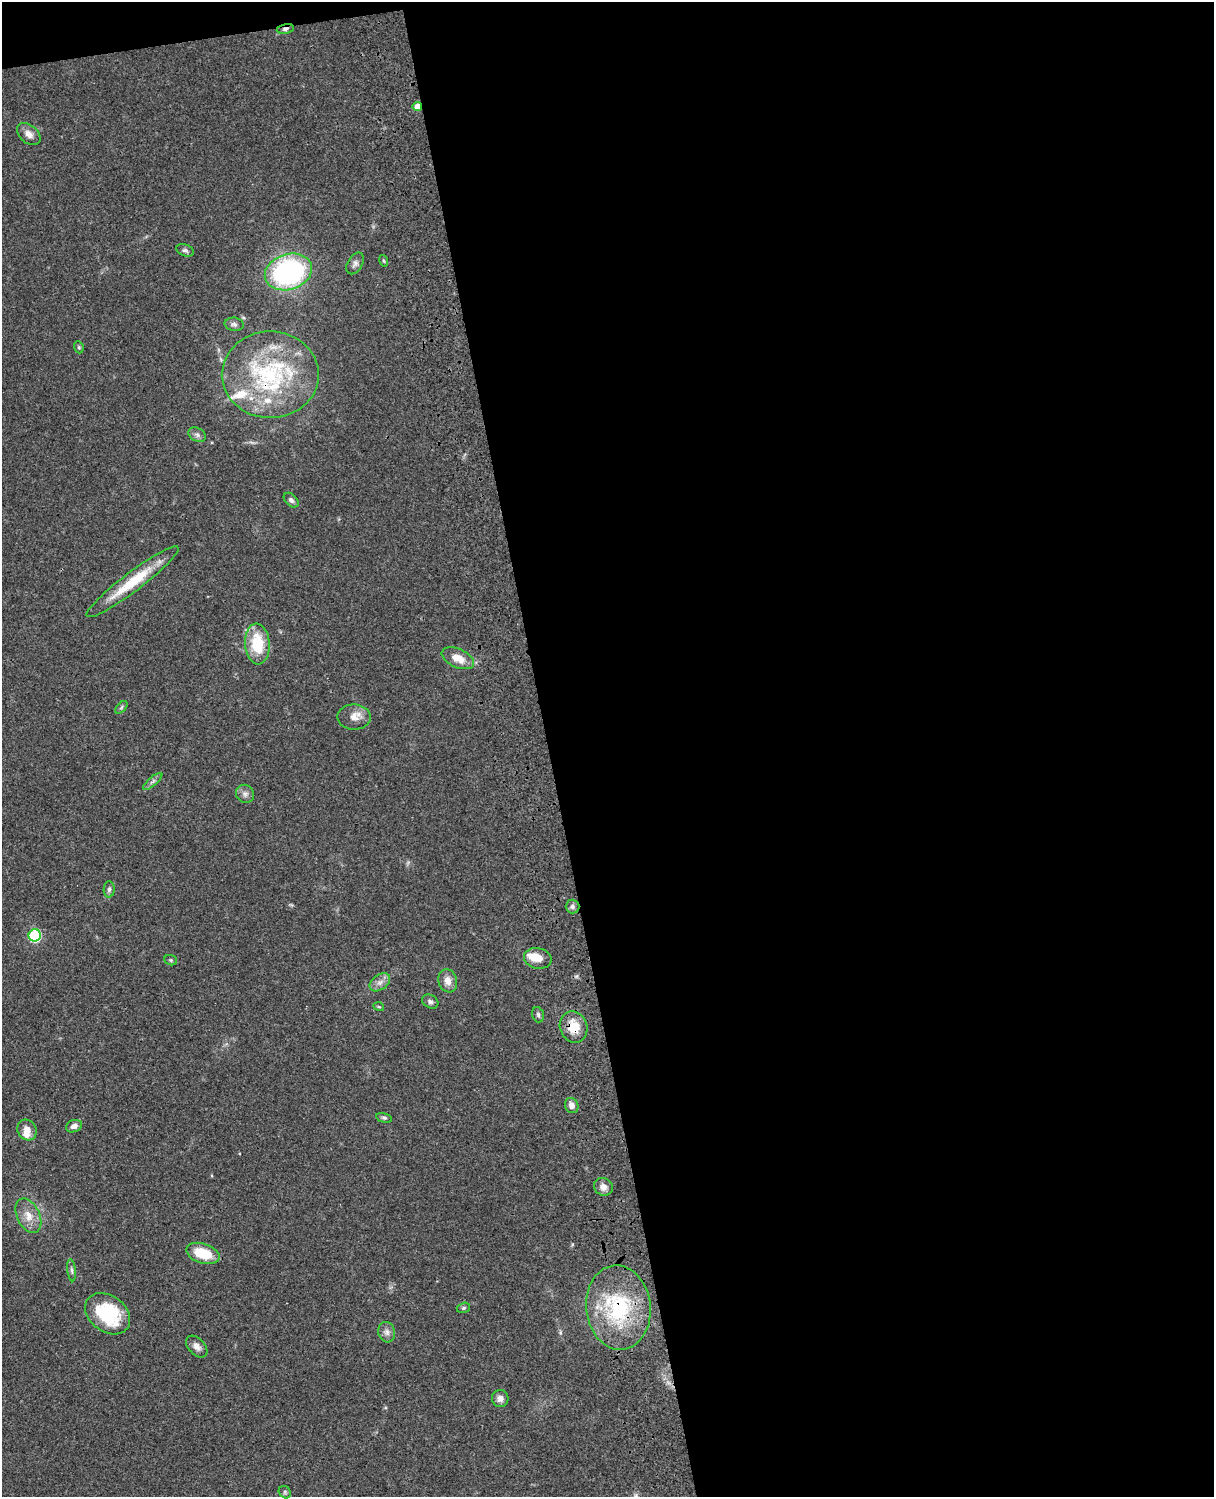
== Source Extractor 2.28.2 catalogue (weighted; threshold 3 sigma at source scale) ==
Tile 4 of 4 x 3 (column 4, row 1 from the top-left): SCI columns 3757-4968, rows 3268-4762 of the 5086 x 4926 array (HDU 1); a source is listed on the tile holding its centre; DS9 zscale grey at full resolution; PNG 1216 x 1499 px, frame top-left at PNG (2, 2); each listed source drawn as its Kron ellipse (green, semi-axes under 4 px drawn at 4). Shown black and unused: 56% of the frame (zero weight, under 3 of 4 exposures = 6% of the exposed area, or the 3 px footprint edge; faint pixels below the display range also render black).
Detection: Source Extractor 2.28.2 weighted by HDU 2 'WHT'; one run over the whole footprint, this tile lists its part. Background 0.0781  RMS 0.0059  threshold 0.0264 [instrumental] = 3 sigma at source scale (4.5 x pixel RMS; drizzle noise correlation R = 1.50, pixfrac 1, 0.05/0.05 arcsec/px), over >= 5 px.
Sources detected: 49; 4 inside a brighter listed object's ellipse — not listed separately; the other 45 listed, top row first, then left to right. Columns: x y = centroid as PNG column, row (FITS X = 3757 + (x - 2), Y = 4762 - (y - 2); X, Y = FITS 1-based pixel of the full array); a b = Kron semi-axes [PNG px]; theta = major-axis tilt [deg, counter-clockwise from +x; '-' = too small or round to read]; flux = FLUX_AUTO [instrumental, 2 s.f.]
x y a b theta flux
285 29 8 4 11 1.7
417 106 5 4 - 5.4
29 134 13 9 -41 4
185 250 9 5 -20 1.6
384 261 6 4 -72 0.75
355 263 12 7 58 2.4
288 272 24 17 18 110
234 324 9 6 -8 1.7
79 347 6 4 -69 0.87
270 375 48 43 0 79
197 435 9 6 -29 1.9
291 500 8 5 -44 1.7
132 582 57 9 37 25
257 644 20 12 -86 22
458 658 17 9 -24 8
121 707 7 4 46 1.1
354 717 17 12 -1 5.6
153 781 12 4 40 1.7
245 794 9 8 - 2.4
109 889 8 5 88 1.3
572 906 7 7 - 1.7
35 935 6 6 - 58
538 958 14 10 -12 7.2
171 960 6 5 - 0.93
448 981 12 9 -72 4.9
380 982 11 7 35 3.2
430 1001 8 6 -30 1.7
379 1007 5 3 - 0.63
538 1015 8 5 -73 1.3
574 1027 16 13 -68 12
572 1105 8 6 -67 3.2
384 1118 8 4 -13 1.2
74 1126 8 6 21 2.6
27 1130 10 9 - 5.5
603 1187 10 8 -29 3.7
28 1216 18 11 -64 7.6
203 1253 17 9 -17 17
72 1270 11 3 -84 1.3
463 1308 7 5 16 1.1
618 1308 42 32 -84 54
108 1314 24 18 -37 39
387 1332 10 8 -74 2.8
197 1347 13 8 -46 3.3
500 1398 8 8 - 3.1
285 1492 7 5 -48 1
Overlapping masked pixels (flux is a lower limit): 5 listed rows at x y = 285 29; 417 106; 270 375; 574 1027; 618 1308